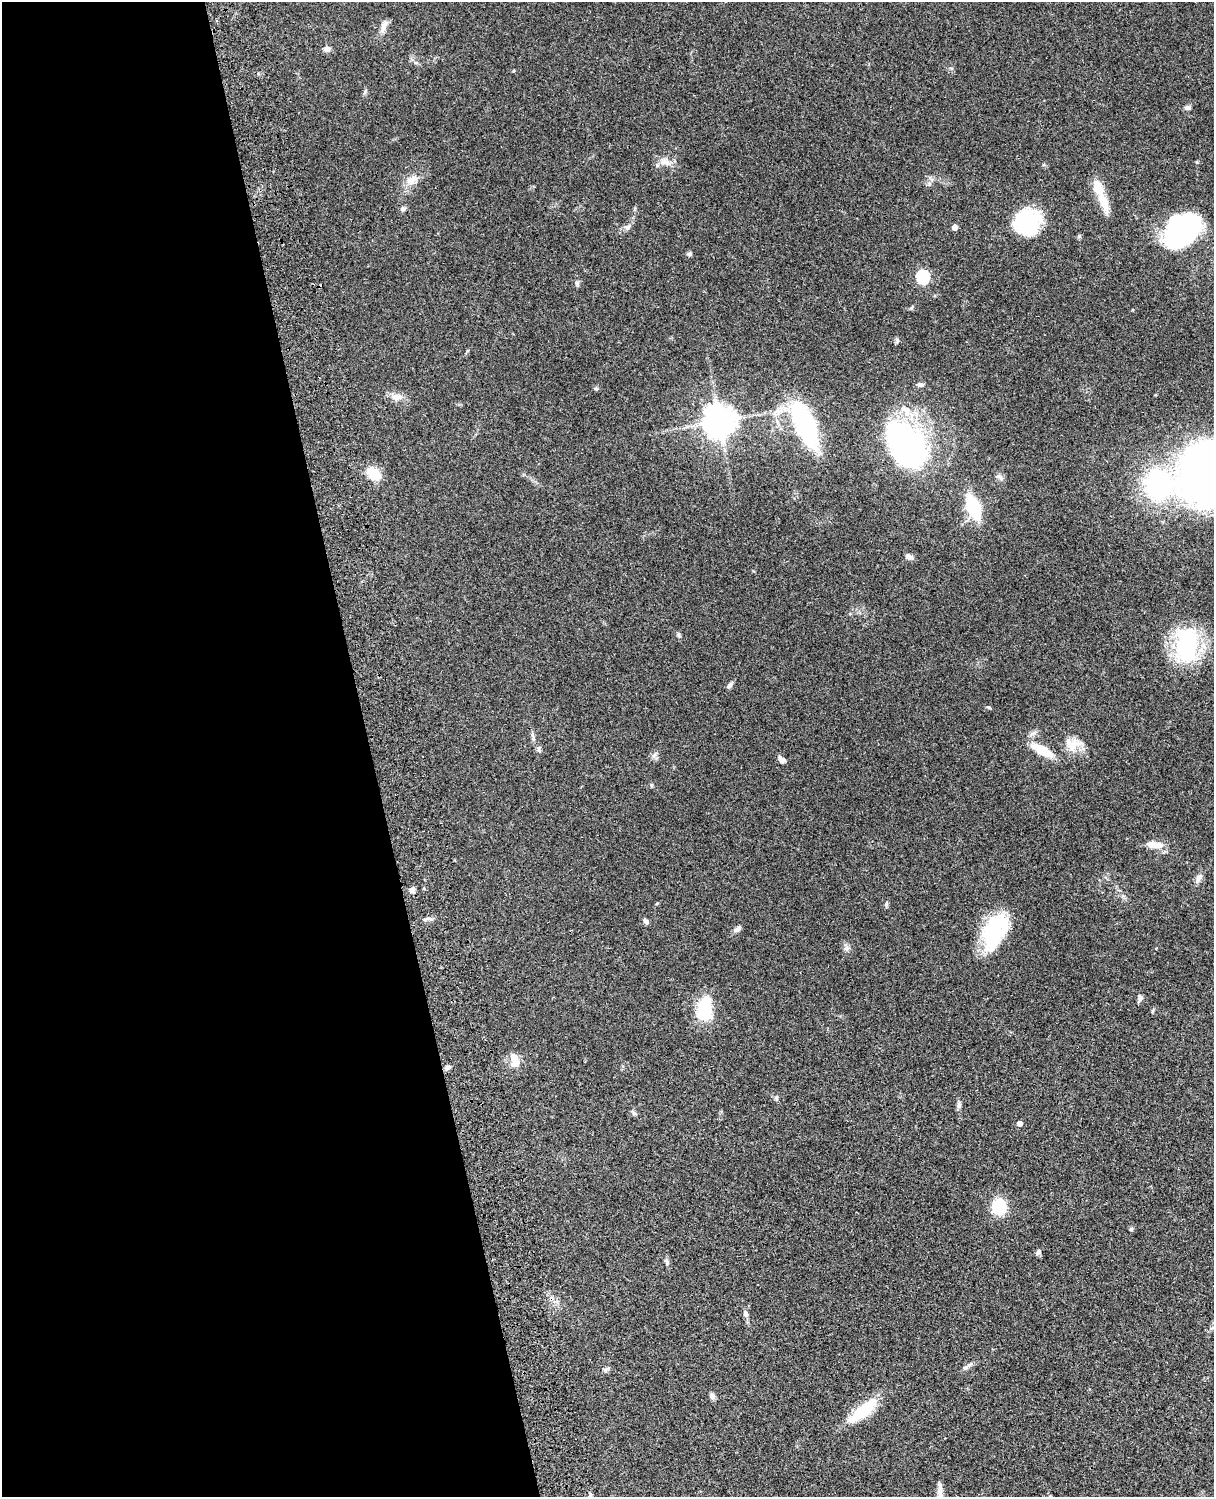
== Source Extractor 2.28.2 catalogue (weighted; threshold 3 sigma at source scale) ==
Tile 5 of 4 x 3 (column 1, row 2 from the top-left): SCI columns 121-1332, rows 1777-3271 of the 5088 x 4934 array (HDU 1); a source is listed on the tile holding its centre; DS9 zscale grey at full resolution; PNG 1216 x 1499 px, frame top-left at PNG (2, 2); no overlay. Shown black and unused: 30% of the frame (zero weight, under 3 of 4 exposures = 6% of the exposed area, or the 3 px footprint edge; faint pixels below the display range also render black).
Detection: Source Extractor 2.28.2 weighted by HDU 2 'WHT'; one run over the whole footprint, this tile lists its part. Background 0.0873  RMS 0.0063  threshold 0.0284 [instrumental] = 3 sigma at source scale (4.5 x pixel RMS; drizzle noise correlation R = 1.50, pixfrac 1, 0.05/0.05 arcsec/px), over >= 5 px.
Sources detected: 76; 4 inside a brighter object's white glare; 1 cosmic-ray / hot-pixel residue — not listed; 2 inside a brighter listed object's ellipse — not listed separately; the other 69 listed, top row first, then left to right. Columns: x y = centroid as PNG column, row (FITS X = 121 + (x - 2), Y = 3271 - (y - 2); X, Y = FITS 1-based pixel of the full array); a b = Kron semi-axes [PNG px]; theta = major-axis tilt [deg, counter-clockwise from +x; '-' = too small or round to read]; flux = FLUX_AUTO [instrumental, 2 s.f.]
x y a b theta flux
384 25 16 7 43 3.4
327 49 9 7 15 2.5
415 63 8 4 -8 1.3
951 68 6 4 -19 0.79
365 91 7 4 72 1
1187 108 8 6 -1 1.7
665 162 17 9 -20 5.4
411 180 17 10 36 6.6
1104 202 28 10 -68 11
403 209 7 5 45 1.2
1027 222 28 26 39 40
628 227 10 6 47 2.2
955 227 4 4 - 4.6
1183 232 39 21 2 54
1079 236 6 5 - 0.94
689 254 6 5 - 1.4
923 277 6 6 - 68
577 284 7 5 -84 1.3
911 307 7 3 71 0.69
920 385 9 6 -5 1.7
596 389 6 4 -18 0.78
397 397 16 10 -5 5
777 412 14 7 22 4.7
719 421 11 10 - 800
805 425 33 13 -67 110
908 445 41 28 -53 160
374 473 18 12 -35 12
1212 473 55 51 53 480
999 477 11 6 -34 1.9
973 507 20 9 -69 45
909 557 10 6 -24 2.3
679 635 7 4 -90 1
1187 645 28 17 86 84
730 685 11 5 46 1.6
989 707 6 4 -3 0.73
533 738 8 5 79 1.5
1073 745 22 16 7 11
539 749 9 5 90 1.6
1042 750 24 9 -30 16
654 755 7 5 45 1.6
782 760 9 6 -30 2.3
1154 845 24 9 -6 7.5
1199 878 14 7 64 3.2
412 890 7 6 - 2.4
886 904 6 5 - 1
429 919 8 3 -19 1.3
646 921 8 6 -52 1.6
737 929 10 7 39 2
993 932 45 21 72 41
846 948 8 6 21 1.8
1140 998 8 6 -82 2.2
705 1009 30 18 83 23
514 1060 19 10 -87 7.4
447 1067 7 5 26 1.8
776 1098 7 5 -75 1.2
959 1105 8 6 81 1.7
634 1113 7 5 -42 1.3
1019 1123 4 4 - 3.5
999 1207 12 11 - 31
1131 1229 5 4 - 0.86
1039 1252 8 6 54 1.7
667 1262 9 6 -72 1.6
745 1314 9 6 -68 2.2
966 1367 9 7 34 2
606 1369 10 5 35 1.3
712 1396 7 6 - 2.2
864 1410 42 12 41 25
940 1491 26 6 -85 4.6
590 1496 7 5 64 1.2
Isophote crosses this tile's border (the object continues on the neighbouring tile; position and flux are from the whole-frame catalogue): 3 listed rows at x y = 1212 473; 940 1491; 590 1496
Unlisted compact peaks at least as high as the median listed source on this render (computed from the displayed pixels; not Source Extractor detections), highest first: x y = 897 340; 929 184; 513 71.